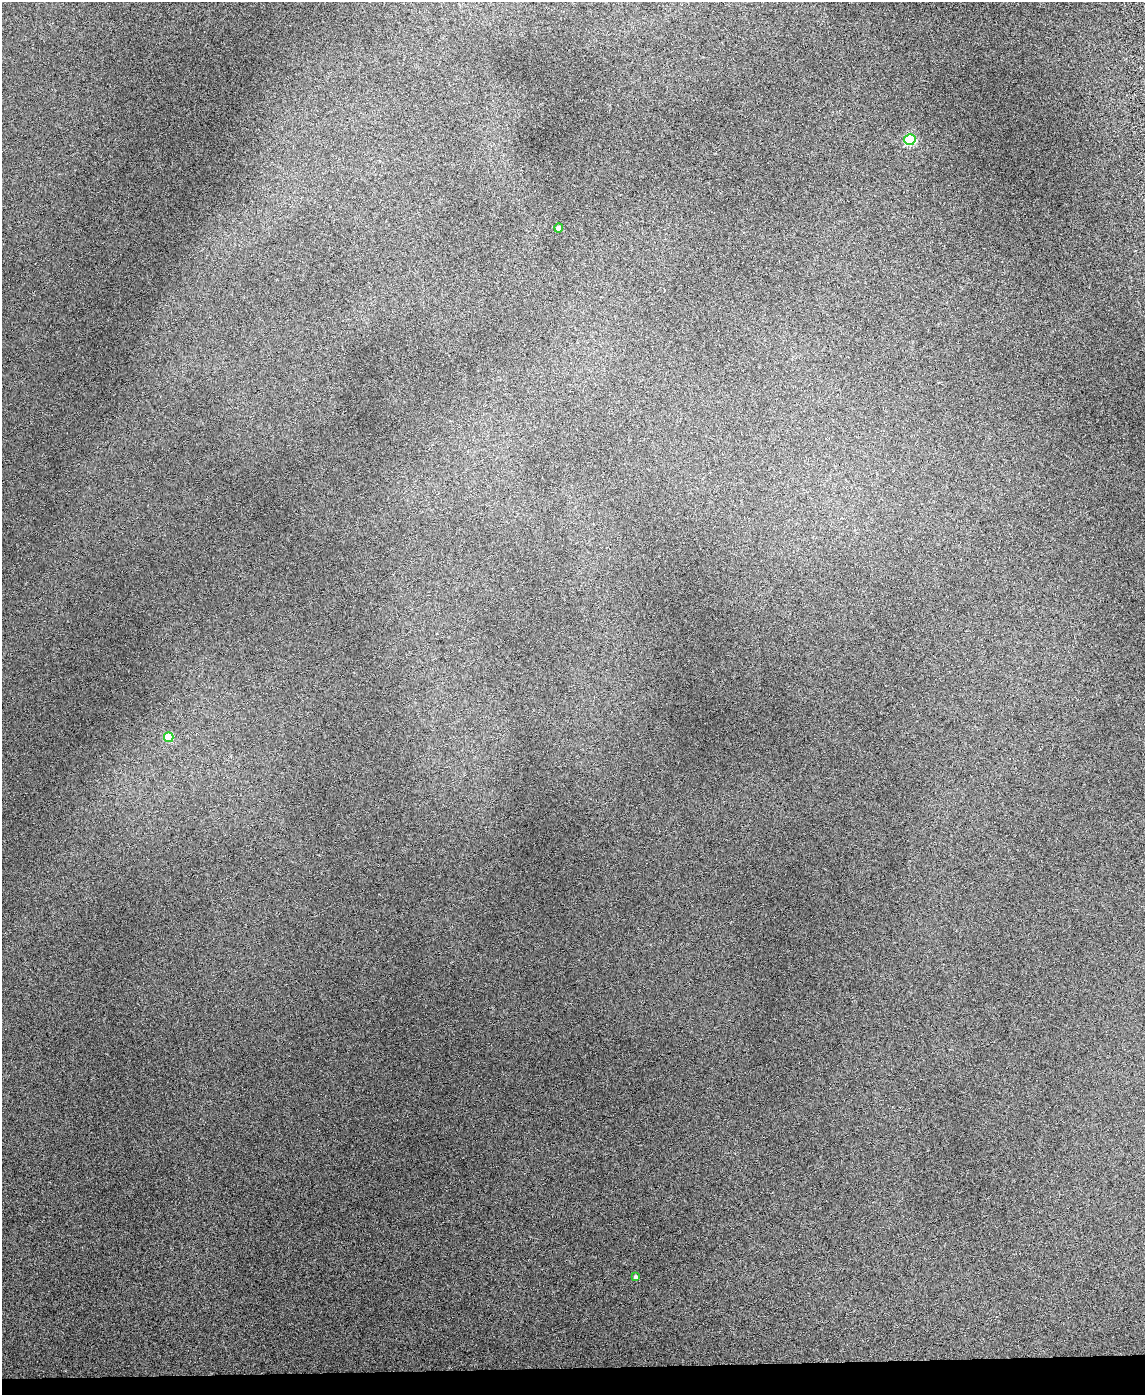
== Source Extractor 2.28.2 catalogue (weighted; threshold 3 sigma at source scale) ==
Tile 10 of 4 x 3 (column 2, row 3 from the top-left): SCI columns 1201-2343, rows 244-1636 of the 4685 x 4565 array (HDU 1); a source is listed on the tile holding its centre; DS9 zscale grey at full resolution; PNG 1147 x 1397 px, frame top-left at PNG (2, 2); each listed source drawn as its Kron ellipse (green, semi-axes under 4 px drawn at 4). Shown black and unused: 2% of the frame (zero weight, under 3 of 6 exposures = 3% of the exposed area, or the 3 px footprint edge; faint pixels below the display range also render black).
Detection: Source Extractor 2.28.2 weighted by HDU 2 'WHT'; one run over the whole footprint, this tile lists its part. Background 0.0497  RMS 0.0075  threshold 0.0307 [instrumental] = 3 sigma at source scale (4.09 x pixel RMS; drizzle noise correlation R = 1.36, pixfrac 0.8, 0.05/0.05 arcsec/px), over >= 5 px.
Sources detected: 4; all 4 listed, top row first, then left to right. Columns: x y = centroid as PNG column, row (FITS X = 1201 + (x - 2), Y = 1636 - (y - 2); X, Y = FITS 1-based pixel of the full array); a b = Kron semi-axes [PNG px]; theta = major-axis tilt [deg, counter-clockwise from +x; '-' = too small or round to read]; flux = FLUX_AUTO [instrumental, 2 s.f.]
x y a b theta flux
910 140 5 5 - 71
559 228 4 4 - 5.4
169 737 5 5 - 25
636 1277 4 3 - 2.4